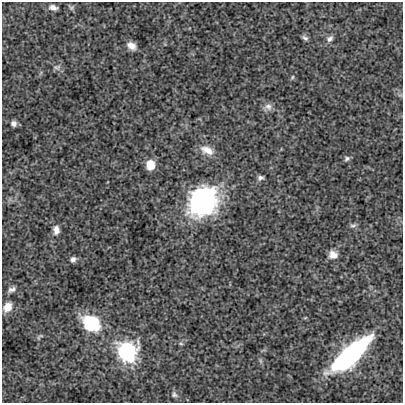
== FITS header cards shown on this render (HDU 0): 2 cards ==
NAXIS1  =                  401
NAXIS2  =                  401

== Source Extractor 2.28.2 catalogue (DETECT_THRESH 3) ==
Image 401 x 401 px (HDU 0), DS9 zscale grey, 1 PNG px = 1 image px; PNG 405 x 405 px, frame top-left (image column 1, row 401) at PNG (2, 2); no overlay
Background 3.25e-04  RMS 0.0072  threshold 0.0217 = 3 sigma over >= 5 px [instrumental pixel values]
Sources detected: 28; all 28 listed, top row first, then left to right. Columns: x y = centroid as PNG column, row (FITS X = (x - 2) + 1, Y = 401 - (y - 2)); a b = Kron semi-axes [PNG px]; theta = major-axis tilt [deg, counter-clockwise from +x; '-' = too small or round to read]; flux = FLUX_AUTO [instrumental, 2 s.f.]
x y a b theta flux
53 7 9 5 -13 2.4
71 8 8 6 -28 0.98
305 38 7 4 -30 1.3
330 39 10 7 40 2
131 46 9 7 -35 3.7
57 67 11 7 -1 1.8
292 77 6 4 61 0.62
268 107 11 10 - 2.5
14 123 6 6 - 1.9
207 150 19 10 -22 5.5
347 158 7 6 - 1.2
150 165 9 8 - 7
260 178 7 6 - 1.4
202 202 18 15 49 160
353 225 9 5 12 1.2
56 230 11 8 -90 2.8
333 255 10 9 - 3.9
73 259 7 6 - 1.6
12 289 10 5 23 1.8
8 307 10 8 56 5.4
305 318 6 3 19 0.42
91 323 16 13 -34 31
41 336 9 4 -3 0.82
181 344 6 4 -2 0.67
127 351 16 15 - 51
351 354 41 14 42 94
260 361 8 4 -71 0.95
174 394 8 7 - 1.4